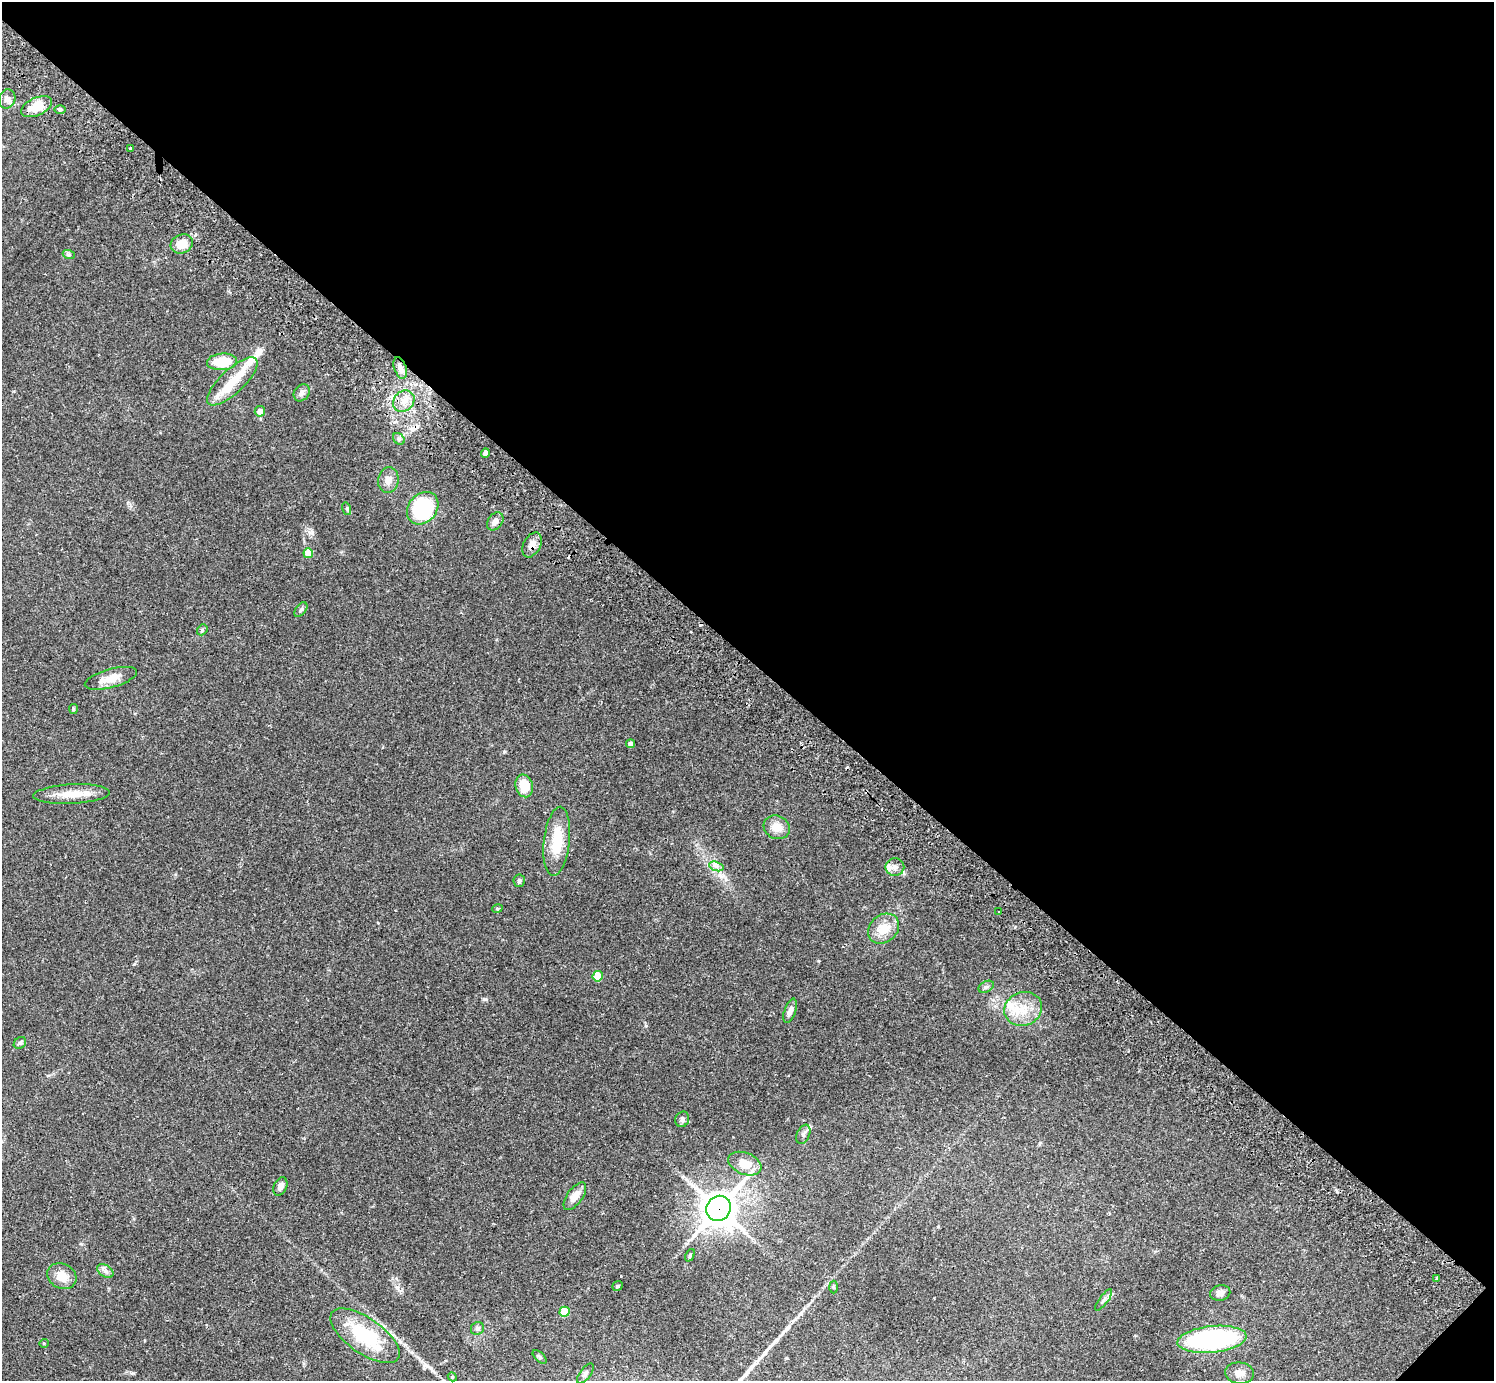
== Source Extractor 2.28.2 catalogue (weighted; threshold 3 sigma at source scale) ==
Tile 8 of 4 x 4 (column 4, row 2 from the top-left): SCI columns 4524-6015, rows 3106-4484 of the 6059 x 6068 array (HDU 1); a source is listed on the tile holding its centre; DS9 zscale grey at full resolution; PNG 1496 x 1383 px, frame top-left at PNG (2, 2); each listed source drawn as its Kron ellipse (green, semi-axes under 4 px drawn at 4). Shown black and unused: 48% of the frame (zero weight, under 2 of 3 exposures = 3% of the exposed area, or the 3 px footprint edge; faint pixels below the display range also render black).
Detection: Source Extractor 2.28.2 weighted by HDU 2 'WHT'; one run over the whole footprint, this tile lists its part. Background 0.111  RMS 0.0067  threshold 0.0302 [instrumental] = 3 sigma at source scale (4.5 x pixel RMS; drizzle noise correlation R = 1.50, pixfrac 1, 0.05/0.05 arcsec/px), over >= 5 px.
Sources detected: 71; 1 inside a brighter object's white glare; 3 cosmic-ray / hot-pixel residue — neither listed nor drawn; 4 inside a brighter listed object's ellipse — not listed separately; the other 63 listed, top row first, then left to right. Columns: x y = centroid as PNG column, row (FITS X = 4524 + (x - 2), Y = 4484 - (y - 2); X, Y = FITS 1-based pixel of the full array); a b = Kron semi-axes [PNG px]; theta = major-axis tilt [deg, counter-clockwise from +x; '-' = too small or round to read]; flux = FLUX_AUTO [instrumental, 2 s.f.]
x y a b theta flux
7 99 9 8 - 3
36 107 16 9 25 13
60 110 6 4 0 1
131 148 3 3 - 2.1
182 244 11 9 23 9.4
69 255 6 4 -19 0.89
222 362 15 8 4 18
400 368 11 6 -71 3.3
232 381 33 12 43 16
302 393 9 7 51 2.6
404 401 11 10 - 6.1
260 411 5 5 - 3.9
399 439 6 5 - 1.3
485 453 5 4 - 1.7
388 480 13 10 84 4.6
423 508 18 14 49 56
347 509 6 4 -73 1
495 521 10 7 54 4.2
532 545 13 8 61 4.5
308 553 5 5 - 9.7
301 610 8 5 52 1.4
202 630 6 4 50 1
111 678 27 9 15 9.6
73 709 5 4 - 0.79
630 744 4 4 - 2.2
524 786 11 8 -74 14
72 794 38 10 3 12
777 827 13 11 -27 7.5
557 841 35 13 84 21
716 866 7 4 -18 2
895 867 9 9 - 3.1
519 881 6 5 - 1.5
497 909 5 3 - 0.65
999 912 2 2 - 0.66
884 929 17 13 40 11
598 976 5 5 - 14
986 987 8 5 29 1.5
1023 1009 19 16 21 14
790 1011 13 5 71 3.1
20 1043 7 5 42 1.3
682 1119 8 6 66 2.1
803 1134 10 6 67 1.9
745 1164 17 10 -22 9.8
280 1186 10 6 64 2.6
575 1196 16 7 54 5.9
719 1208 13 11 52 1300
690 1255 6 4 65 0.93
105 1271 9 6 -36 2.3
62 1276 15 12 -28 8.1
1437 1278 3 2 - 1.1
617 1286 5 5 - 1.3
833 1287 6 4 -88 0.91
1220 1293 10 7 11 2.8
1104 1300 13 4 54 1.9
564 1312 5 5 - 17
477 1328 7 6 - 1.9
365 1336 40 17 -35 42
1212 1339 35 13 6 110
44 1343 5 4 - 0.71
540 1357 8 4 -43 1.1
1239 1373 14 10 -7 5
585 1374 12 5 53 1.9
452 1377 5 4 - 0.76
Overlapping masked pixels (flux is a lower limit): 2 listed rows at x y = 532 545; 719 1208
Unlisted compact peaks at least as high as the median listed source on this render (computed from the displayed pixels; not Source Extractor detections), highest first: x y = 484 999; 134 964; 646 1026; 504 752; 397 1287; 818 961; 312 532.